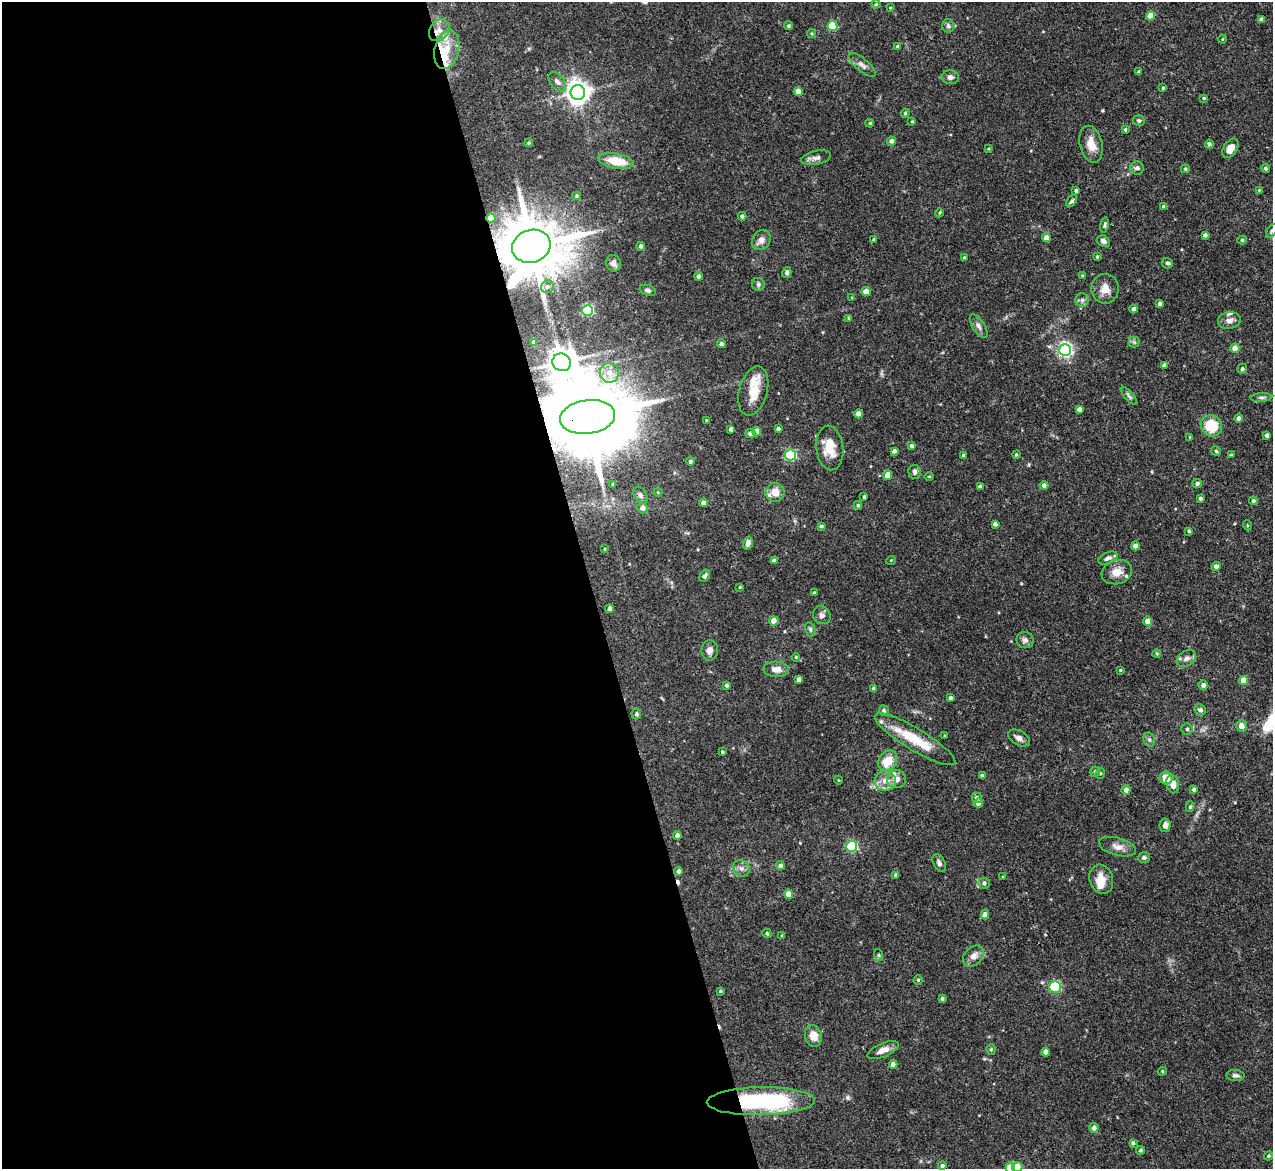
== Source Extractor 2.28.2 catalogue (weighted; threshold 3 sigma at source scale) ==
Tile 9 of 4 x 4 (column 1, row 3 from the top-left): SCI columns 1-1271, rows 1426-2592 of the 5085 x 5067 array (HDU 1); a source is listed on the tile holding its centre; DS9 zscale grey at full resolution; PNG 1275 x 1171 px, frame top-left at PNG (2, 2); each listed source drawn as its Kron ellipse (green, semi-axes under 4 px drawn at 4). Shown black and unused: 46% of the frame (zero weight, under 3 of 4 exposures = <1% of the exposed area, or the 3 px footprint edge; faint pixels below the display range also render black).
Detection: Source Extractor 2.28.2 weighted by HDU 2 'WHT'; one run over the whole footprint, this tile lists its part. Background 0.0807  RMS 0.0035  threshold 0.0159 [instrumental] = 3 sigma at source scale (4.5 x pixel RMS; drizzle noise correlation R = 1.50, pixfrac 1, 0.05/0.05 arcsec/px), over >= 5 px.
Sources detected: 230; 2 cosmic-ray / hot-pixel residue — neither listed nor drawn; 10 inside a brighter listed object's ellipse — not listed separately; the other 218 listed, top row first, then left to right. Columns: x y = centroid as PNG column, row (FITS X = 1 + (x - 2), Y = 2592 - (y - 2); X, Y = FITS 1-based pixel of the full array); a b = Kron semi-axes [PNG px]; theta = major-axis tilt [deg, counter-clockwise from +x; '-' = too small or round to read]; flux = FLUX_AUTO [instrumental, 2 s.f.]
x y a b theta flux
876 4 4 4 - 0.39
890 8 4 3 - 0.27
1150 16 4 4 - 5.3
1261 19 4 4 - 1.2
789 26 4 4 - 0.59
832 26 5 5 - 16
948 26 7 6 - 1.1
439 30 12 9 50 3.3
812 33 4 4 - 0.46
1222 39 4 3 - 0.26
898 47 4 4 - 1.8
447 50 20 12 77 7.4
862 65 17 6 -40 1.8
1139 72 4 4 - 0.57
950 77 9 7 -6 1.2
557 82 11 7 -49 1.4
1163 88 3 3 - 0.4
798 92 4 4 - 4.6
578 93 7 7 - 290
1204 98 4 4 - 0.4
905 113 4 4 - 0.41
912 121 3 3 - 0.33
1139 121 6 5 - 0.67
870 123 4 3 - 0.34
1125 129 4 3 - 0.5
892 141 4 4 - 1.4
529 143 4 3 - 0.42
1091 144 19 11 -76 4.5
1209 144 4 4 - 0.8
1230 148 10 6 58 3.3
988 149 3 3 - 0.32
816 158 15 7 12 1.6
616 161 18 7 -10 8
1137 168 7 6 - 1.3
1265 168 4 4 - 0.62
1185 169 4 4 - 0.46
1259 190 3 3 - 0.27
1076 191 3 3 - 0.8
576 196 4 4 - 0.47
1072 201 7 4 51 0.77
1164 207 4 4 - 1.2
939 213 4 3 - 0.36
742 216 4 4 - 0.91
491 218 4 4 - 5.4
1105 225 8 4 80 0.65
1272 231 7 4 59 0.67
1205 235 4 4 - 0.89
1046 238 4 4 - 2.6
761 240 11 8 54 2.1
874 240 4 3 - 0.6
1242 240 5 4 - 0.57
1103 241 7 5 -31 1.3
531 246 19 16 18 2700
641 246 4 4 - 1
1097 257 4 4 - 0.43
964 258 4 3 - 0.51
613 263 8 7 - 1.4
1167 263 6 5 - 0.82
787 273 5 4 - 1
699 276 4 4 - 1.5
1082 276 4 3 - 0.41
758 284 7 6 - 0.74
547 287 6 6 - 1
1105 289 15 13 -88 3.7
648 290 8 5 -21 0.97
866 291 4 4 - 4.3
852 298 4 2 - 0.25
1082 300 7 6 - 0.98
1160 304 3 3 - 0.85
1134 309 4 4 - 1.4
588 310 5 5 - 38
849 318 4 4 - 0.49
1229 320 11 8 7 1.8
979 326 13 6 -57 1.5
1134 342 5 5 - 0.6
534 343 4 3 - 1.4
721 344 4 4 - 1.1
1235 348 4 4 - 3.2
1065 350 6 6 - 80
562 362 9 8 - 470
1164 365 4 3 - 1
1242 369 5 4 - 0.71
609 373 10 9 - 3.5
753 391 25 14 75 7.3
1129 396 11 4 -49 0.83
1261 397 11 4 3 0.76
1079 409 4 4 - 1.6
859 414 4 4 - 2.9
588 417 28 17 8 6100
1238 418 4 4 - 1.2
707 421 3 3 - 0.59
1211 426 11 10 - 11
731 429 4 3 - 1.2
778 429 4 3 - 0.77
757 432 4 4 - 3.1
750 433 5 4 - 1.4
1267 435 4 3 - 1
1190 437 3 3 - 0.35
912 446 4 4 - 0.74
830 448 22 13 -84 6.8
894 451 4 3 - 1
1216 451 5 4 - 0.51
791 455 5 5 - 38
963 455 3 3 - 0.65
1016 455 3 3 - 0.38
1231 455 4 4 - 0.39
690 461 4 4 - 0.65
914 472 7 6 - 1.1
888 475 4 4 - 4.9
929 476 5 3 - 0.28
613 484 4 4 - 0.41
1197 484 5 4 - 0.87
1044 486 4 4 - 1.3
980 487 4 3 - 0.85
658 492 4 4 - 0.33
775 492 9 9 - 4.3
640 495 9 6 -58 1.3
864 497 3 3 - 0.55
1200 498 3 3 - 0.7
1253 501 4 4 - 0.83
704 503 4 4 - 2.1
858 505 4 4 - 0.46
643 508 5 5 - 2.1
995 524 4 4 - 0.93
1247 525 5 3 - 0.36
821 526 4 4 - 0.59
1189 531 3 3 - 0.49
748 543 6 4 74 1.6
1135 546 4 4 - 2
604 549 4 2 - 0.23
1108 558 10 5 22 1.2
891 560 5 3 - 0.26
774 561 4 4 - 1.6
1216 566 5 4 - 1.7
1117 572 15 12 17 3.8
705 576 7 4 58 0.86
740 587 3 3 - 0.33
814 593 3 3 - 0.49
610 609 4 4 - 1.5
822 615 9 8 - 1.3
774 621 4 4 - 5.4
1147 621 4 4 - 3.2
810 629 7 5 -75 0.69
1025 640 8 8 - 1.3
710 650 10 8 85 1.8
1157 653 4 4 - 0.43
796 657 4 3 - 0.35
1186 658 10 7 34 1.7
776 669 13 7 -1 3
1120 670 3 3 - 0.34
799 679 4 4 - 1.4
1244 680 4 4 - 5.7
726 685 4 4 - 0.64
1203 685 5 4 - 1.4
874 689 4 4 - 1.5
951 698 4 3 - 0.84
1200 710 6 5 - 1.1
884 711 5 5 - 0.73
636 714 5 4 - 0.81
1241 726 5 5 - 2.3
1187 729 5 5 - 0.67
945 736 3 3 - 0.33
1019 738 12 7 -28 1.5
915 739 46 11 -31 13
1149 740 7 5 -68 0.82
722 752 3 3 - 0.5
888 761 11 8 54 6.6
1095 772 5 5 - 0.73
1100 773 5 4 - 0.47
982 776 4 3 - 0.98
1166 778 6 6 - 4.8
896 779 9 9 - 2.1
838 780 4 3 - 0.27
885 781 10 10 - 3.4
1173 784 9 6 -77 2.9
1194 789 4 3 - 0.91
1126 790 4 4 - 1.8
977 798 5 4 - 1.1
979 803 4 4 - 3.8
1190 807 5 4 - 0.52
1165 825 7 5 84 1.3
677 835 4 4 - 1.3
852 846 5 5 - 33
1117 847 19 8 -15 2.7
1144 858 6 5 - 0.79
939 863 10 5 -63 1
780 866 4 4 - 0.89
741 868 9 7 -40 1.5
678 871 4 4 - 1.2
896 875 4 4 - 1.2
1003 877 3 3 - 0.3
1101 879 15 11 -72 4.6
984 883 6 5 - 0.93
789 894 4 4 - 4.9
985 915 5 4 - 1.9
767 933 5 4 - 0.54
782 936 4 4 - 0.41
879 955 6 4 -71 0.44
974 956 12 8 43 2.6
918 980 4 4 - 0.44
1055 987 6 5 - 30
720 991 4 3 - 0.46
942 999 4 3 - 0.58
813 1036 11 8 -74 4.2
991 1049 5 4 - 0.45
883 1050 17 6 23 2.7
1046 1052 4 4 - 2.3
893 1065 4 4 - 2.1
1162 1071 4 4 - 0.42
1235 1075 9 5 -3 1
761 1101 54 14 1 49
1094 1128 5 4 - 1.5
1133 1143 4 4 - 0.75
1141 1150 4 4 - 0.59
1268 1156 4 4 - 0.52
942 1166 4 4 - 1.1
1017 1167 5 5 - 3.9
1010 1168 5 4 - 12
Overlapping masked pixels (flux is a lower limit): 4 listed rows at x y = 491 218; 531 246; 588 417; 761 1101
Isophote crosses this tile's border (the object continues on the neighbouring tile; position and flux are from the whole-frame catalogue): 3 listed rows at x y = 1272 231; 1017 1167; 1010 1168